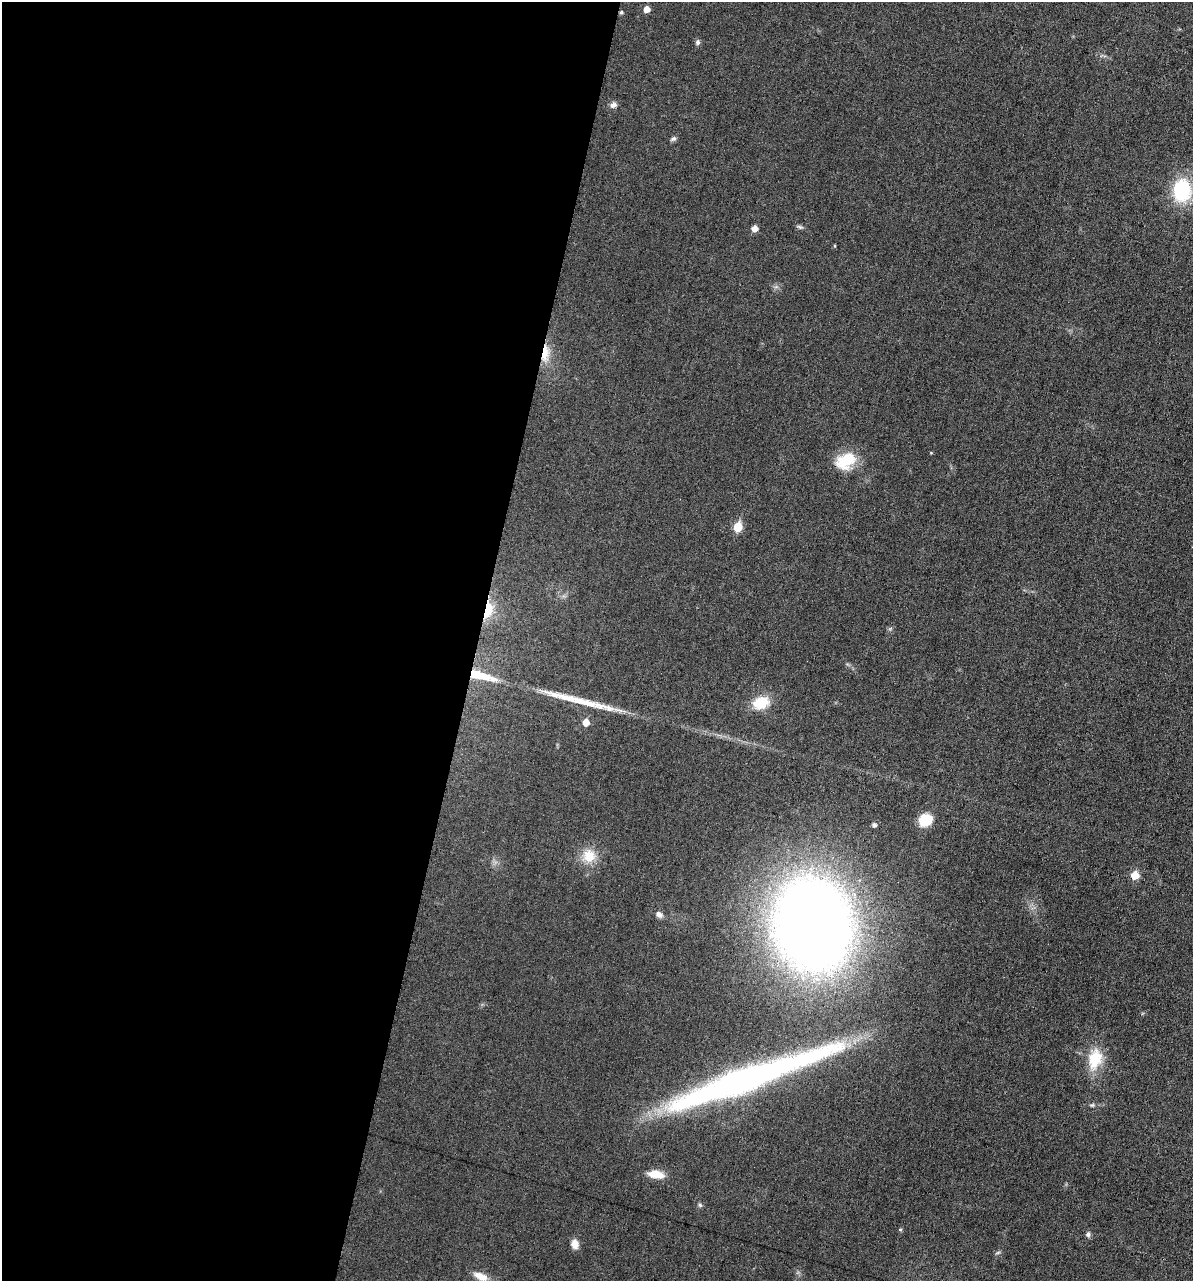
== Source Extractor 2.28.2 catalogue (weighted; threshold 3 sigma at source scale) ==
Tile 5 of 4 x 4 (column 1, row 2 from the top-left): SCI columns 122-1312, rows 2558-3836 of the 5132 x 5115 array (HDU 1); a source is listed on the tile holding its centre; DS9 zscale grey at full resolution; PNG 1195 x 1283 px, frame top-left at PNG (2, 2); no overlay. Shown black and unused: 40% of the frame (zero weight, under 3 of 6 exposures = <1% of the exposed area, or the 3 px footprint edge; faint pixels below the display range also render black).
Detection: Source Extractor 2.28.2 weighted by HDU 2 'WHT'; one run over the whole footprint, this tile lists its part. Background 0.0195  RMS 0.0036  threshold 0.0145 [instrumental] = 3 sigma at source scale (4.09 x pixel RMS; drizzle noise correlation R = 1.36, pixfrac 0.8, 0.05/0.05 arcsec/px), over >= 5 px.
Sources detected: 32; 2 long thin detections or spike segments (spike, bleed or trail) — not listed; the other 30 listed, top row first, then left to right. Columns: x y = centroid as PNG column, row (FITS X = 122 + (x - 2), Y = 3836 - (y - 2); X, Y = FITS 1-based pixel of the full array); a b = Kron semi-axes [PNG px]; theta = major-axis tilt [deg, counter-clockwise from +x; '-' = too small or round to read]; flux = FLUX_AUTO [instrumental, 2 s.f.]
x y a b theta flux
646 9 5 5 - 2.8
621 12 4 4 - 0.56
698 42 7 6 - 0.82
613 105 8 7 - 1.4
673 139 8 5 28 0.79
1182 190 20 16 87 24
800 227 9 4 -18 0.68
754 229 5 5 - 2.6
545 353 24 9 85 5.8
931 453 5 3 - 0.25
845 461 26 18 29 10
738 527 6 5 - 10
488 610 15 8 76 13
480 675 32 8 -14 11
761 703 21 14 21 8.2
586 722 6 5 - 3.8
925 820 13 11 34 8.5
874 825 5 5 - 1
589 856 19 18 - 6.7
1135 875 6 5 - 7
659 914 9 7 -36 1.3
812 925 63 51 -80 540
1095 1059 29 18 76 10
656 1174 17 8 -8 5.2
700 1205 6 5 - 0.55
900 1229 5 3 - 0.35
1088 1234 7 6 - 0.91
575 1244 11 8 -80 2.7
998 1252 6 4 2 0.54
481 1276 18 9 -24 3.6
Overlapping masked pixels (flux is a lower limit): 4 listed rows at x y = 621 12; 545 353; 488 610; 480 675